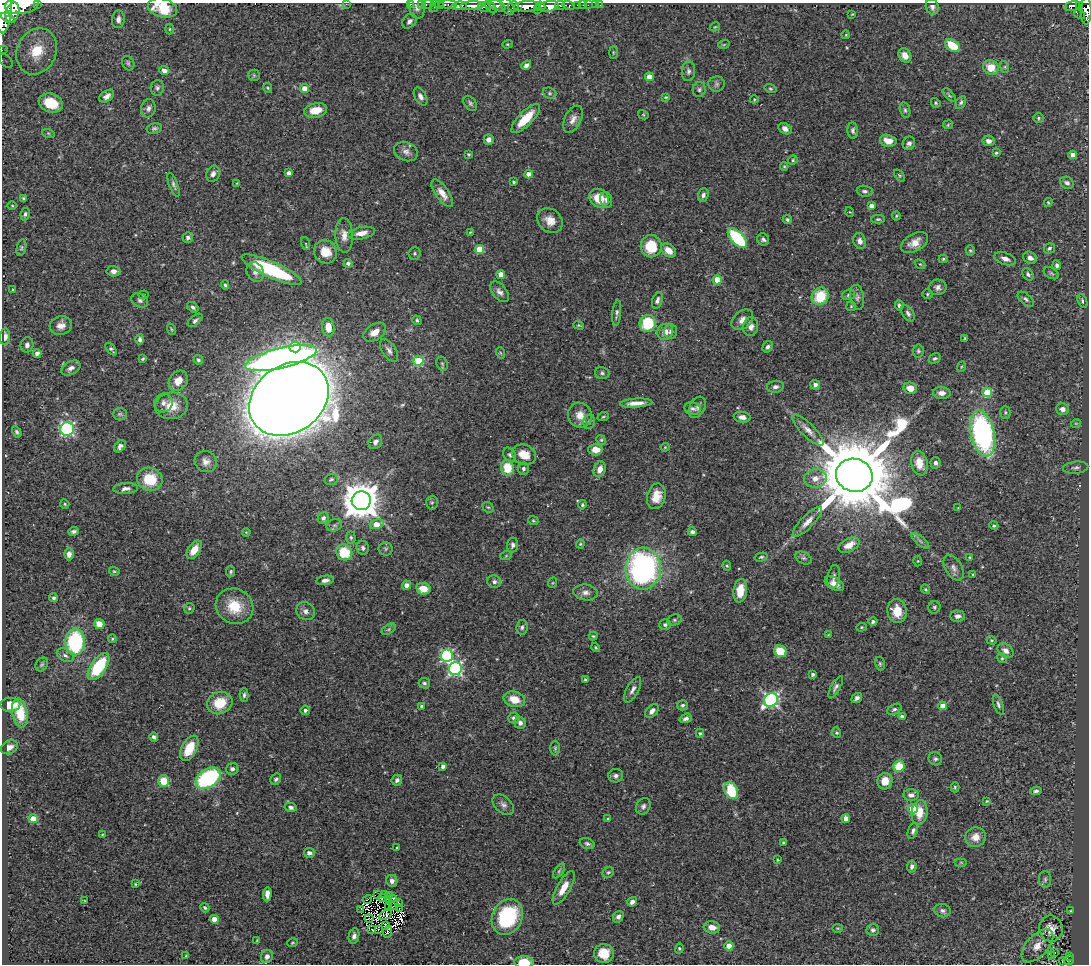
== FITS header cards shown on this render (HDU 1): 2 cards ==
NAXIS1  =                 1087
NAXIS2  =                  962

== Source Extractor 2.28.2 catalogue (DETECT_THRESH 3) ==
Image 1087 x 962 px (HDU 1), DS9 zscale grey, 1 PNG px = 1 image px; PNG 1091 x 966 px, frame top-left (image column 1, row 962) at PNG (2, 3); each listed source drawn as its Kron ellipse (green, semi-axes under 4 px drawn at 4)
Background 0.688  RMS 0.027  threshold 0.0801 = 3 sigma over >= 5 px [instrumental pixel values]
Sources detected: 436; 3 with non-positive FLUX_AUTO (blend fragments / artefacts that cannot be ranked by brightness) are neither listed nor drawn; the other 433 listed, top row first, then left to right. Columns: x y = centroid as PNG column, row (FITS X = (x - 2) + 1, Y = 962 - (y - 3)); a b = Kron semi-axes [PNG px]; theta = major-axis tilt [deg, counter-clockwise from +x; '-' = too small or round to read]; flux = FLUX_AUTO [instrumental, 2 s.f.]
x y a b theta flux
37 3 2 2 - 26
346 4 2 2 - 110
411 4 3 2 - 13
422 4 2 2 - 7.7
428 4 6 3 10 14
22 5 17 9 8 2100
439 5 4 3 - 20
448 5 9 3 -2 15
497 5 9 5 -24 310
569 5 6 3 -15 120
578 5 3 3 - 29
583 5 2 2 - 5
588 5 2 2 - 6.4
596 5 2 2 - 2.7
600 5 2 2 - 3.2
434 6 6 3 72 19
459 6 8 4 7 460
472 6 11 4 2 710
513 6 5 5 - 300
527 6 13 5 2 1100
541 6 5 3 - 280
549 6 10 5 10 820
560 6 5 4 - 130
1072 6 8 5 16 190
1079 6 4 3 - 92
417 7 11 7 -77 7.6
484 7 6 5 - 170
491 7 7 3 -47 110
507 7 9 6 -57 290
932 7 8 6 -70 6.6
162 8 15 9 -15 38
537 10 2 2 - 80
4 11 22 7 85 2400
1086 11 14 5 89 390
12 12 10 6 72 970
852 14 4 3 - 1.2
1079 14 6 4 -33 43
8 18 8 2 -25 300
118 19 9 6 87 7.7
409 21 8 6 48 6.2
715 27 5 3 - 1.8
170 29 5 3 - 1.8
846 35 4 3 - 1.3
507 44 5 4 - 2.1
724 44 6 3 20 1.9
953 46 8 5 -33 49
2 50 2 2 - 6.2
37 51 24 19 65 88
613 52 6 3 -90 1.9
905 55 7 6 - 16
6 61 8 5 -44 6.4
128 63 7 6 - 3
526 65 5 4 - 6.6
991 67 8 7 - 28
1005 67 6 4 -73 2.6
164 71 5 4 - 7.5
688 71 10 6 84 5.7
254 75 6 5 - 2.9
649 77 4 4 - 22
717 84 8 7 - 5.5
157 88 8 6 85 4.8
268 88 5 4 - 2.2
305 89 4 4 - 26
770 89 6 4 -16 2.5
699 90 7 6 - 4.8
550 93 7 5 -22 3.5
949 95 8 3 -45 2.4
107 96 8 5 35 7.6
421 97 10 5 -61 7.2
666 97 4 3 - 2
754 99 4 4 - 1.5
961 102 7 4 60 3.7
51 103 12 9 -20 45
470 103 8 5 -52 4.3
936 103 5 4 - 2.2
148 108 9 7 77 6.8
315 110 12 7 12 31
905 110 8 5 -75 4.1
643 115 5 4 - 1.9
526 118 19 7 46 49
1038 118 5 5 - 2.5
573 119 15 8 65 12
948 125 5 4 - 2.1
154 128 8 5 12 4
785 129 7 5 -32 9
853 130 8 5 -86 4.5
48 133 6 4 -18 2.1
489 140 5 5 - 6.9
888 141 8 6 -13 22
989 141 6 5 - 8.1
909 143 7 6 - 5.9
406 152 12 9 -23 9.9
996 153 4 4 - 2.2
469 154 3 2 - 2
1073 155 4 4 - 15
793 160 5 4 - 2.2
784 166 4 4 - 2.1
289 173 4 4 - 6.8
213 174 8 6 68 7.3
529 174 4 4 - 16
899 175 6 4 -52 2.4
514 182 3 3 - 2.8
237 183 3 2 - 1.3
1067 183 7 5 -26 6.1
173 185 12 4 -69 4.7
865 191 8 5 -7 5.1
442 193 16 6 -55 17
703 195 7 5 70 5.2
23 198 3 3 - 2.4
599 198 10 8 -40 36
606 200 8 5 -74 6.6
1048 202 4 4 - 1.8
12 205 5 3 - 1.6
871 206 4 4 - 10
850 212 5 3 - 1.3
25 214 6 4 80 4.2
896 216 4 4 - 1.9
878 219 7 4 0 2.6
787 220 5 4 - 3.4
550 221 13 11 -41 20
470 232 4 4 - 1.4
362 233 14 6 11 16
344 235 17 9 -87 15
188 238 5 5 - 5.5
737 238 12 6 -47 150
763 239 6 5 - 4.5
860 241 8 6 -75 7.9
915 243 15 8 30 18
306 244 7 4 -72 2.4
651 246 11 10 - 55
21 248 8 4 77 3.1
1049 248 6 5 - 4.5
480 249 4 4 - 51
668 250 8 6 -41 17
970 250 5 4 - 2.5
325 252 12 11 - 33
415 253 6 6 - 3.3
1030 258 7 5 -30 8
943 259 4 4 - 2.3
1005 259 11 6 -18 10
348 263 4 4 - 5.3
920 264 6 4 -41 2.4
1057 265 5 4 - 5.3
272 270 33 8 -24 190
113 271 7 5 -2 7.7
255 272 10 8 -61 11
1051 273 8 5 -29 3.7
501 274 4 4 - 22
1028 274 7 5 -51 4.1
717 280 4 4 - 52
225 285 5 4 - 2.8
938 287 9 8 - 7.9
13 290 3 2 - 1.7
500 292 12 7 -50 8.9
927 294 5 5 - 2.7
144 295 5 4 - 2.5
848 295 7 5 19 3.3
820 296 9 8 - 59
857 297 12 6 -81 6.1
1026 299 10 5 -40 5
140 300 9 6 -30 5.4
657 300 8 5 72 5.6
1082 301 7 4 -65 3.6
899 305 5 4 - 3.9
851 306 5 4 - 2
193 307 6 4 -35 4.7
617 313 13 4 84 5
908 313 9 5 -58 5.7
195 320 9 5 40 4.2
417 320 5 4 - 2.9
742 320 12 8 42 12
648 323 8 8 - 71
579 325 5 4 - 2.2
61 326 11 9 14 14
328 327 9 6 -84 24
751 327 9 7 83 10
171 329 6 3 -71 2.1
671 331 7 6 - 6.8
375 332 12 8 34 16
665 332 8 7 - 18
5 336 8 5 84 12
965 338 4 4 - 2
140 339 5 4 - 4.6
27 345 8 6 76 7.1
295 347 6 5 - 110
767 347 6 4 55 4.1
111 349 7 4 -49 3.5
389 350 13 6 -56 8.1
918 351 6 5 - 3.3
37 353 4 4 - 8.2
501 353 6 3 -69 1.7
281 358 37 10 14 850
935 358 6 4 30 3.6
143 359 4 3 - 2
198 360 5 4 - 4
418 361 5 5 - 98
442 364 7 5 -68 3.7
961 367 5 3 - 1.6
71 368 10 6 28 8.5
602 373 7 6 - 4.3
178 381 11 8 55 18
815 385 5 5 - 6.9
775 387 8 6 7 6.4
910 388 7 5 -16 18
987 392 5 4 - 88
942 393 9 6 -3 10
289 399 43 33 36 9600
163 403 9 9 - 8.6
636 403 16 4 4 15
171 406 16 13 8 31
697 407 11 7 61 7.2
692 408 8 6 -11 5.3
1062 409 6 6 - 11
1005 412 6 5 - 3.6
120 414 7 5 0 3.5
580 415 12 12 - 18
603 417 6 3 22 2
742 417 8 5 -7 9
589 422 7 5 75 4
1076 423 5 3 - 1.5
67 429 7 7 - 280
808 430 21 7 -45 15
17 432 6 4 -58 3.9
982 433 23 11 -77 380
601 440 5 4 - 2.2
375 442 8 6 53 6.6
120 446 7 5 49 5.5
665 447 4 4 - 1.8
595 450 7 6 - 19
510 455 8 5 -57 4.4
524 455 12 9 -23 30
206 462 11 10 - 12
919 463 12 8 -78 21
935 463 6 5 - 5.4
508 468 8 6 -76 50
1076 468 13 6 5 5.9
523 469 6 5 - 4.8
600 469 8 5 70 14
854 475 18 16 -18 40000
815 478 11 9 7 15
150 479 13 11 -21 55
331 479 6 5 - 3.3
126 489 12 5 4 7.6
656 496 13 9 76 27
361 501 9 9 - 4900
432 502 7 6 - 3.8
65 504 5 4 - 2.1
582 505 4 4 - 2.6
488 507 6 5 - 2.5
958 508 3 3 - 1.3
323 518 6 5 - 5.1
533 521 5 4 - 2.3
807 522 20 6 46 15
377 524 7 4 16 30
334 525 8 6 20 5
994 526 5 4 - 3.1
74 531 5 3 - 4
246 532 4 3 - 1.7
692 532 5 3 - 5.4
351 537 6 4 -87 2.9
920 541 11 3 -40 4.9
580 544 4 4 - 2
513 545 7 5 84 5.2
849 545 11 6 27 22
363 548 7 6 - 4.8
386 549 7 6 - 4.1
194 550 10 6 56 25
344 552 8 7 - 58
69 554 6 5 - 11
506 556 6 4 19 2.2
761 557 7 4 15 2.9
970 557 3 3 - 1.9
803 558 9 5 -25 4.8
918 561 5 3 - 1.5
727 566 5 4 - 2.3
954 568 14 8 -59 10
643 569 21 18 87 470
114 571 5 3 - 2.3
230 572 5 4 - 2.8
973 574 4 2 - 1.3
834 577 12 6 80 6.7
325 580 9 4 9 6.9
494 582 7 6 - 5.8
552 583 5 3 - 1.7
834 584 10 6 -30 12
406 585 4 4 - 11
423 589 7 6 - 26
926 589 5 3 - 2.2
740 591 12 7 83 31
586 592 12 8 -6 9.9
54 598 4 4 - 3.8
234 606 19 17 -30 52
934 607 6 6 - 3.6
189 608 5 5 - 2.6
306 611 10 8 -34 8
897 611 12 9 -80 32
958 616 7 5 -1 7.8
674 620 7 5 15 3.5
873 622 4 4 - 4.7
99 624 5 5 - 19
665 625 6 5 - 4.1
522 627 7 5 81 4.3
861 627 5 4 - 2.1
389 629 8 4 33 3.8
828 635 4 2 - 1.2
593 636 4 3 - 2.4
112 639 4 4 - 2
992 640 5 4 - 2.3
75 642 13 9 89 170
596 647 5 3 - 1.8
780 651 6 5 - 48
1005 651 9 6 -38 9.8
65 655 9 6 -29 5.4
447 656 6 6 - 220
1002 658 5 4 - 2.4
42 664 7 5 56 3.3
880 664 7 5 -75 2.9
99 667 15 7 55 100
455 669 6 6 - 340
813 674 3 3 - 4.6
585 679 3 3 - 2.4
424 683 6 5 - 3.8
836 687 12 4 61 6.1
633 690 14 6 62 8.3
244 695 7 4 88 3.8
857 698 6 4 38 5.6
514 699 11 7 -17 29
771 700 7 6 - 420
220 703 13 11 23 47
998 704 10 4 -71 4.8
10 705 10 7 1 30
683 705 5 5 - 4.1
422 706 4 4 - 3.5
943 706 4 4 - 19
894 709 7 5 26 4.4
305 710 4 4 - 5.4
652 711 8 5 49 8.3
20 713 15 7 -79 47
902 717 4 4 - 9.8
514 718 5 5 - 5.2
686 718 6 4 20 6
520 723 6 5 - 6.7
700 733 4 4 - 2.5
836 733 5 4 - 2.5
154 737 5 4 - 4.6
9 747 9 6 28 9.1
189 748 14 7 63 43
555 748 7 5 -90 3.1
935 759 7 6 - 4.3
443 766 4 4 - 7
899 766 6 5 - 48
232 769 6 6 - 5.8
616 776 7 6 - 6.3
208 778 13 9 33 210
276 779 6 5 - 3.9
397 780 6 5 - 5.1
164 781 6 5 - 40
885 781 8 7 - 22
955 787 5 4 - 2.5
731 791 9 6 -63 73
1036 791 6 4 9 4.1
911 795 8 6 1 9.3
987 801 4 4 - 1.9
503 805 12 8 -41 8.1
643 806 8 6 60 5.7
291 807 6 4 -13 5.3
913 809 5 4 - 71
919 812 12 8 82 30
846 818 4 4 - 17
33 819 4 4 - 39
608 819 3 3 - 2.1
913 831 8 4 70 5
102 835 3 3 - 1.4
975 837 10 9 - 18
784 843 4 3 - 2.7
587 844 8 5 -19 4.3
397 848 3 2 - 1.7
309 853 5 5 - 7
778 860 3 3 - 1.6
961 862 6 4 0 2.4
912 866 6 4 82 5.6
559 871 8 4 54 3.7
608 872 6 5 - 3
1045 879 8 6 89 4.6
392 881 6 5 - 6.8
135 884 3 3 - 1.7
564 888 19 6 60 24
267 894 7 4 87 10
378 895 2 2 - 1.6
384 895 2 2 - 1.6
389 896 3 2 - 8.3
382 898 4 3 - 0.41
393 898 3 2 - 1.6
367 899 5 3 - 6
389 899 3 2 - 1.4
85 901 4 2 - 1.4
399 902 4 2 - 0.45
632 902 5 4 - 7.1
394 905 5 2 - 2.8
389 907 2 2 - 0.5
205 908 5 4 - 2.7
399 908 3 2 - 2.1
361 909 2 2 - 0.21
942 911 8 6 -16 5.9
1070 911 4 3 - 1.6
386 915 7 4 26 1.2
507 917 19 15 63 170
618 917 6 5 - 6.5
369 918 4 2 - 2.9
214 919 4 4 - 27
385 925 3 2 - 2.6
712 927 8 6 -7 15
838 928 5 3 - 1.6
1051 929 13 11 -78 13
372 930 3 2 - 0.062
378 930 3 2 - 1.8
873 930 6 6 - 4.6
387 932 6 3 84 2
354 936 8 5 77 6.8
257 940 4 3 - 1.3
293 943 5 3 - 1.7
729 946 4 4 - 30
1037 946 20 10 47 21
679 948 5 4 - 2.2
1055 953 3 3 - 2.5
604 954 10 9 - 31
186 956 4 3 - 2.1
267 956 7 6 - 8.2
1051 956 3 3 - 1.2
1070 956 3 2 - 15
1069 960 5 4 - 58
524 962 10 6 0 33
1065 963 6 3 -37 35
At the frame edge (FLAGS 8, measured only in part): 16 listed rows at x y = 37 3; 346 4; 411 4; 422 4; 428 4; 22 5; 439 5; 448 5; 434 6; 162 8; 4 11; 1086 11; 2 50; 6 61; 524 962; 1065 963
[3 non-positive-flux detections neither listed nor drawn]